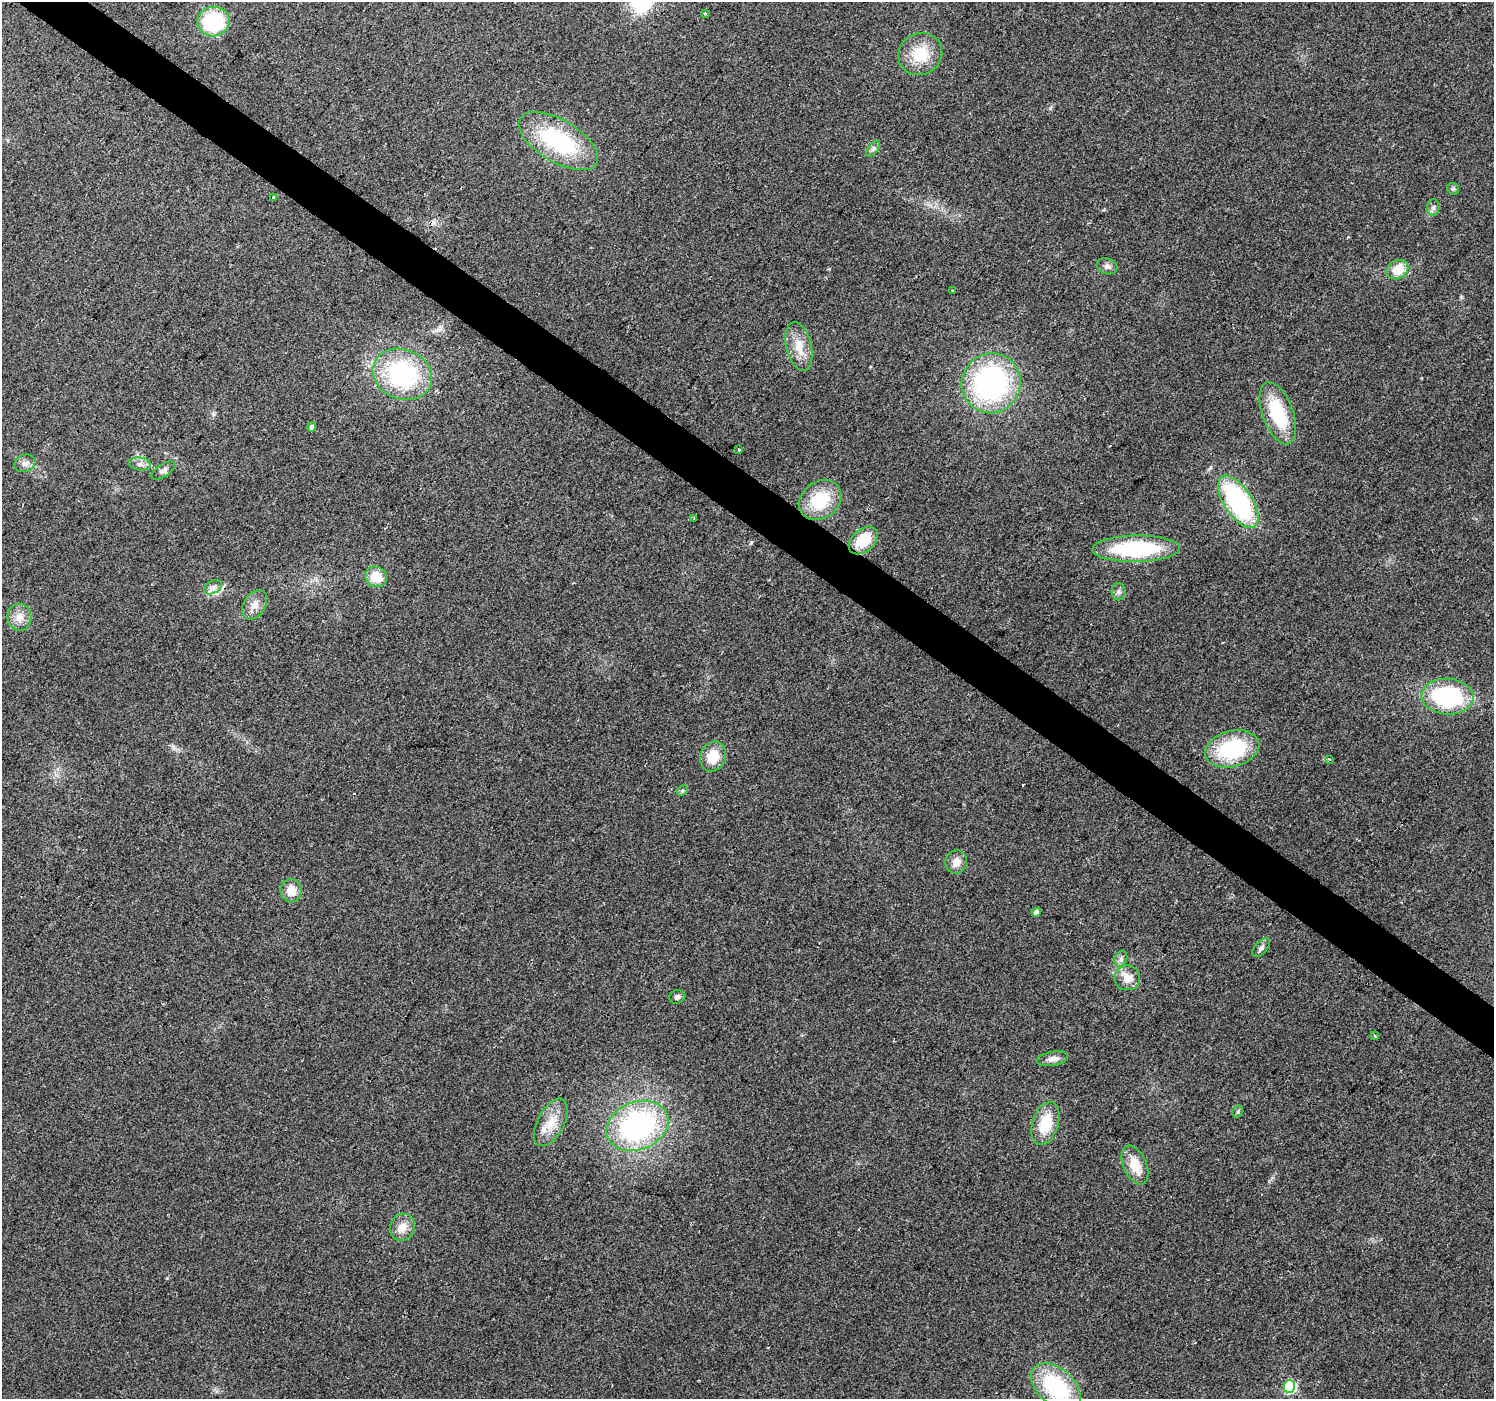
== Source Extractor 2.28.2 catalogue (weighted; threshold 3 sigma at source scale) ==
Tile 11 of 4 x 4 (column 3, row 3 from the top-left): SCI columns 2985-4476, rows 1575-2971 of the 5973 x 6011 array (HDU 1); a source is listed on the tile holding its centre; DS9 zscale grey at full resolution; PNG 1496 x 1401 px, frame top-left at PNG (2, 2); each listed source drawn as its Kron ellipse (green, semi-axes under 4 px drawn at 4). Shown black and unused: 4% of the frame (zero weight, under 2 of 3 exposures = <1% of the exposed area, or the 3 px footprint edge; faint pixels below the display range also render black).
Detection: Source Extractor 2.28.2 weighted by HDU 2 'WHT'; one run over the whole footprint, this tile lists its part. Background 0.0867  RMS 0.0092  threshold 0.0416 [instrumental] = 3 sigma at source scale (4.5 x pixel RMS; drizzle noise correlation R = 1.50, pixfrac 1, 0.0396/0.0396 arcsec/px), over >= 5 px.
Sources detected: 55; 3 cosmic-ray / hot-pixel residue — neither listed nor drawn; the other 52 listed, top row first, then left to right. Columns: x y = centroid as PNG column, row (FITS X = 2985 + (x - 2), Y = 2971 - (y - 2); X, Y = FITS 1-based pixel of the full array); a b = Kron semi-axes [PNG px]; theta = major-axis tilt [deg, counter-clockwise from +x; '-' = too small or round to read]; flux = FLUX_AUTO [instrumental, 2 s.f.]
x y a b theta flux
705 13 3 3 - 2
213 21 16 14 10 71
920 54 22 20 30 30
558 141 44 21 -31 95
873 149 9 4 54 2.7
1453 189 6 5 - 1.8
273 197 3 3 - 1.8
1433 207 8 6 88 2.9
1107 266 10 8 -19 4
1397 270 11 9 30 20
953 290 2 2 - 1.1
799 346 25 12 -77 17
402 374 30 25 -23 120
991 383 30 29 - 200
1278 413 32 15 -70 52
312 427 5 4 - 2.6
739 449 3 3 - 0.84
25 463 11 8 21 4.7
140 464 11 6 -8 4.3
163 470 13 6 33 3.5
820 500 23 18 38 41
1238 502 30 14 -57 130
694 519 3 2 - 1.1
863 540 17 11 42 29
1136 549 43 13 1 91
376 577 11 10 - 18
213 587 9 6 30 4.4
1118 592 8 7 - 3
255 605 16 11 58 8.8
19 617 13 12 - 9.7
1447 697 26 18 -4 99
1232 749 28 18 15 75
713 756 15 12 67 20
1329 759 3 2 - 3.2
682 791 6 4 46 1.2
956 862 12 10 74 8
291 891 11 10 - 12
1036 912 4 4 - 4.4
1261 948 11 6 49 3.3
1121 959 8 6 70 2.9
1127 978 13 12 - 12
677 997 8 6 21 2.9
1375 1036 4 3 - 0.94
1052 1059 15 7 10 6.1
1238 1111 6 5 - 1.7
551 1122 26 13 62 19
1045 1124 22 13 72 29
638 1126 32 24 22 190
1135 1165 20 11 -67 20
402 1227 14 12 66 10
1056 1387 29 18 -42 80
1289 1387 6 6 - 110
Unlisted compact peaks at least as high as the median listed source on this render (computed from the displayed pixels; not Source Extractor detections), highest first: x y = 1050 108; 751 542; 1210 468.